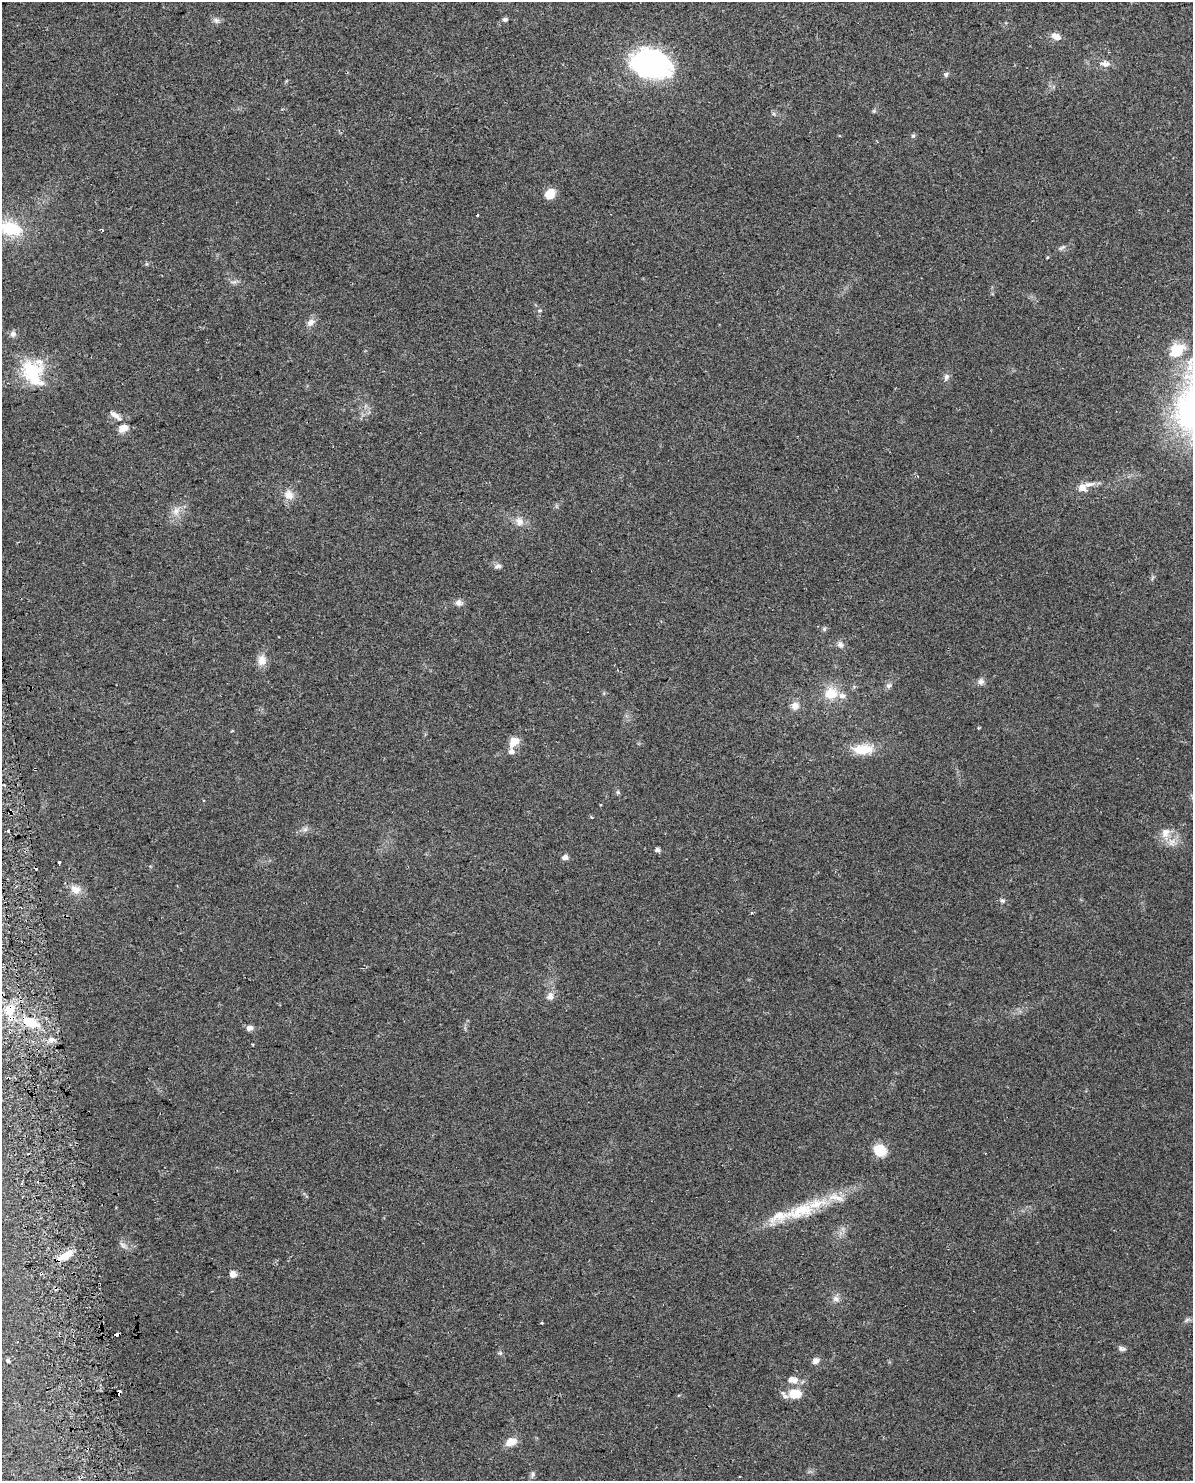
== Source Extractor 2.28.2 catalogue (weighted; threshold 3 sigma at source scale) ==
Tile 7 of 4 x 3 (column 3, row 2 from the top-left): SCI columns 2415-3605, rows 1551-3029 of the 4828 x 4534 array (HDU 1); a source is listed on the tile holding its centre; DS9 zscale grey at full resolution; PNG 1195 x 1483 px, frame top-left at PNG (2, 2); no overlay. Shown black and unused: <1% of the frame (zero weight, under 2 of 3 exposures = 2% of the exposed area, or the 3 px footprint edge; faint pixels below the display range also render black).
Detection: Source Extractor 2.28.2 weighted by HDU 2 'WHT'; one run over the whole footprint, this tile lists its part. Background 0.0735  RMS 0.009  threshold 0.0404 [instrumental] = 3 sigma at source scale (4.5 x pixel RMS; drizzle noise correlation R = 1.50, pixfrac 1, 0.0396/0.0396 arcsec/px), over >= 5 px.
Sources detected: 80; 1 inside a brighter object's white glare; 5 cosmic-ray / hot-pixel residue — not listed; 8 inside a brighter listed object's ellipse — not listed separately; the other 66 listed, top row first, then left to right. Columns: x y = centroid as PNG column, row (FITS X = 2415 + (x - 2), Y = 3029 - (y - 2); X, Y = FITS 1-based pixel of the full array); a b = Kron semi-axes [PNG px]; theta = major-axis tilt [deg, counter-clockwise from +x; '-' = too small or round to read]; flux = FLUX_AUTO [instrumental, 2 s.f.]
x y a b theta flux
505 19 6 5 - 2.2
216 20 8 7 - 2.8
1056 36 13 7 -25 6.4
1105 63 14 8 -3 5.1
650 64 41 26 -16 150
946 74 7 6 - 1.8
913 136 6 5 - 1.3
550 194 10 8 62 15
477 215 3 3 - 1.6
10 228 25 14 -16 37
102 230 4 2 - 1.2
1062 247 11 4 24 1.9
540 310 5 3 - 0.93
311 322 11 8 45 4.9
13 334 8 7 - 3.2
1177 350 21 15 49 18
31 374 38 22 -69 37
946 377 9 7 84 2.8
116 416 20 6 -36 5.2
124 428 9 7 13 9.6
1082 488 8 7 - 7
289 495 13 11 -46 8.1
176 511 12 8 45 6.3
519 522 11 10 - 6.3
498 566 11 6 6 2.9
459 603 9 8 - 3.8
840 645 9 7 -16 3.2
262 660 13 11 -89 7.8
981 682 9 7 24 3.2
888 686 7 6 - 2.1
831 693 18 16 4 18
795 706 11 10 - 5.8
978 728 4 3 - 0.85
514 741 11 9 45 9.9
863 749 26 13 3 20
511 752 7 6 - 4.3
618 792 6 5 - 1.3
591 817 3 3 - 1.2
8 830 3 3 - 4
305 830 7 4 1 2.2
1165 833 15 11 76 9.2
657 850 5 5 - 2.9
565 857 6 5 - 4.6
59 862 3 3 - 2.8
76 890 13 11 -30 8.6
1002 901 7 6 - 1.9
550 996 11 9 73 4.6
9 1009 14 13 - 14
30 1022 19 11 -26 18
250 1028 7 5 10 4.5
51 1040 7 7 - 3.3
880 1150 10 9 - 27
801 1211 48 18 19 44
65 1256 18 8 30 14
233 1274 5 5 - 7.6
836 1299 9 7 -32 3.8
1187 1320 7 5 31 1.9
116 1335 5 3 - 9.2
1122 1349 10 6 -16 2.4
8 1361 4 3 - 6.4
816 1361 9 7 36 4.1
795 1380 9 7 89 4.1
119 1392 4 3 - 13
795 1394 13 9 -3 19
511 1442 14 9 19 8.4
533 1474 7 5 -90 2
Overlapping masked pixels (flux is a lower limit): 4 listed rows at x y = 9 1009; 65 1256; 116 1335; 119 1392
Isophote crosses this tile's border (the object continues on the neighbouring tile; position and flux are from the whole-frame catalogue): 1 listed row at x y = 10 228